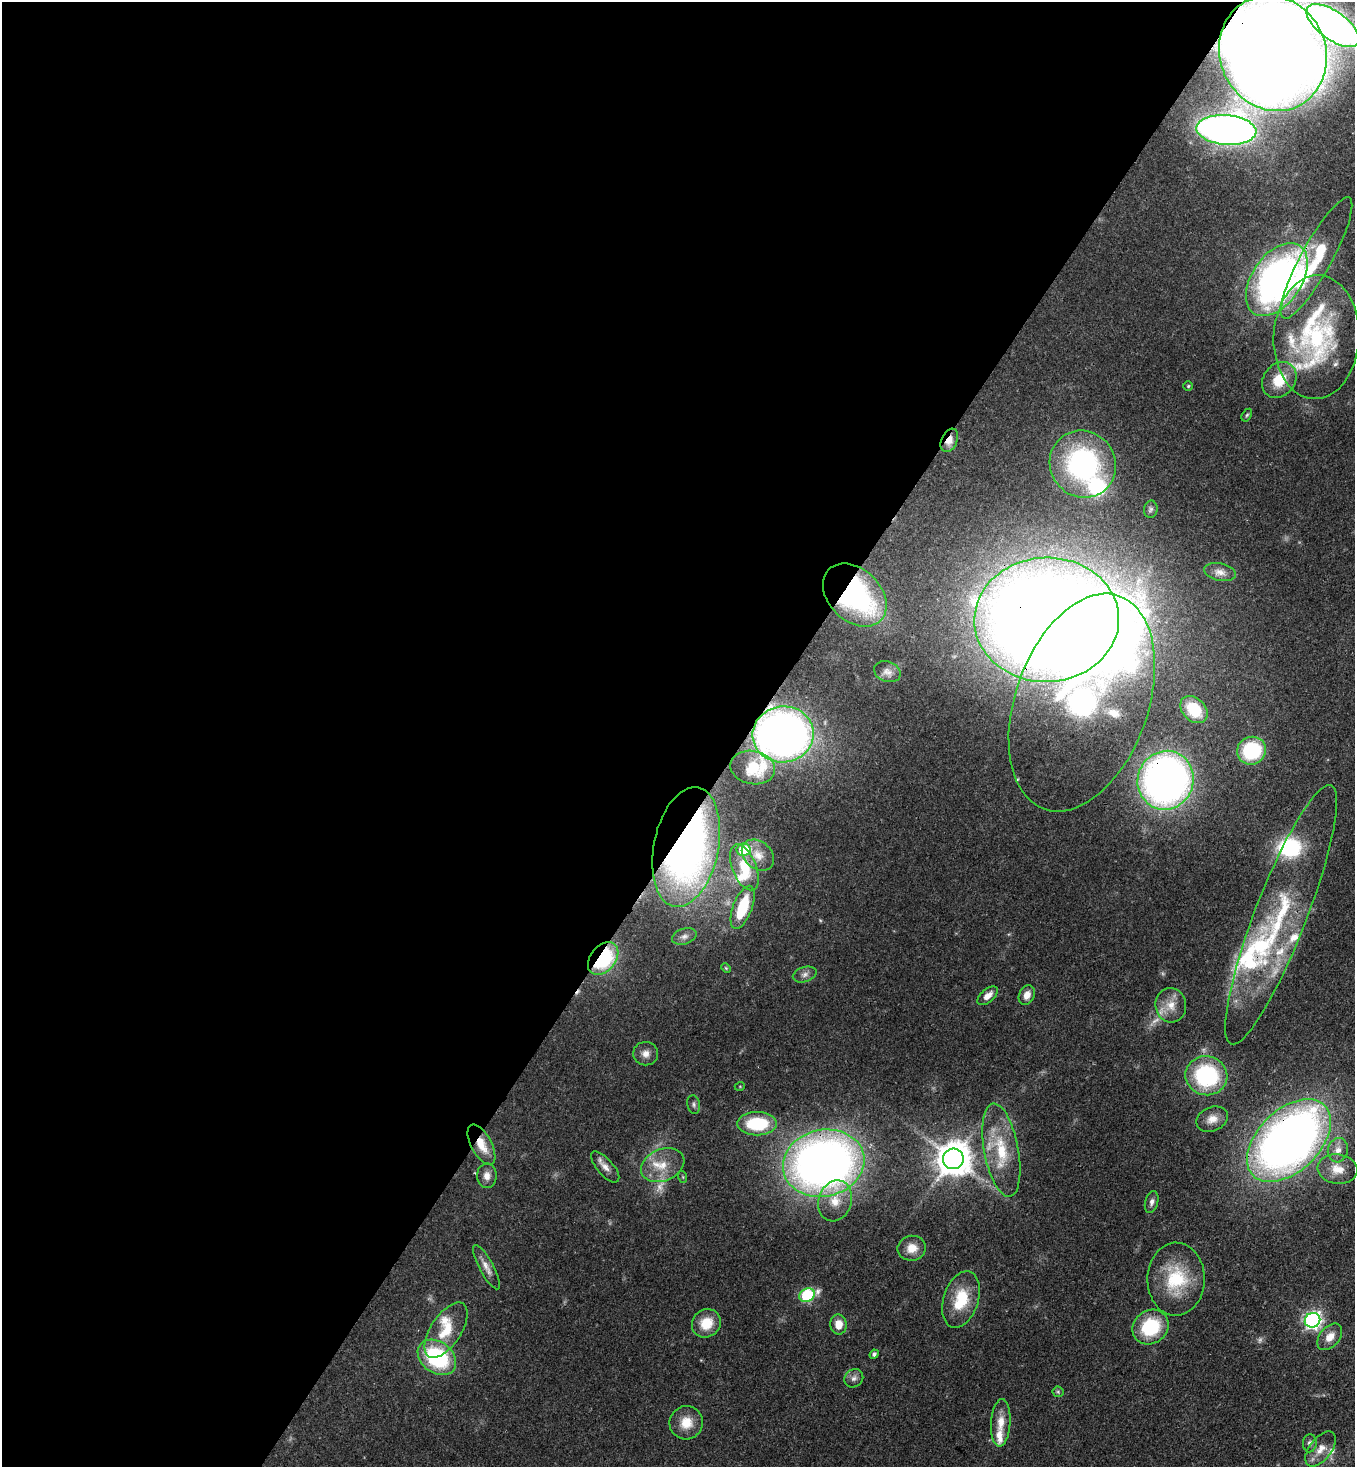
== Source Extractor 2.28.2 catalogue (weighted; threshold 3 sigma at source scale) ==
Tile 5 of 4 x 4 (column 1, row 2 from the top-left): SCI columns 371-1723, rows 3002-4466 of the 6011 x 5990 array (HDU 1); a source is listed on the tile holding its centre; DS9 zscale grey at full resolution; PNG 1357 x 1469 px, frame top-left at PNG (2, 2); each listed source drawn as its Kron ellipse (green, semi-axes under 4 px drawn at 4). Shown black and unused: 55% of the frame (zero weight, under 3 of 4 exposures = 7% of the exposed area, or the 3 px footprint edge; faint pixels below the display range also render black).
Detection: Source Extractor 2.28.2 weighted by HDU 2 'WHT'; one run over the whole footprint, this tile lists its part. Background 0.0745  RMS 0.0039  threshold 0.0174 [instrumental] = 3 sigma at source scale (4.5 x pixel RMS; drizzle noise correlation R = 1.50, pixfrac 1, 0.05/0.05 arcsec/px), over >= 5 px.
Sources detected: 96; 4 too faint to see at this stretch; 2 inside a brighter object's white glare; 1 cosmic-ray / hot-pixel residue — neither listed nor drawn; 16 inside a brighter listed object's ellipse — not listed separately; the other 73 listed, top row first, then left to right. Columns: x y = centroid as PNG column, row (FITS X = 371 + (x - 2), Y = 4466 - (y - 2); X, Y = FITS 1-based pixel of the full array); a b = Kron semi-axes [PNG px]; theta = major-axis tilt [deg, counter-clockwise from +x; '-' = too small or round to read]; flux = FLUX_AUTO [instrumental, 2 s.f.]
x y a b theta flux
1333 26 31 14 -36 200
1273 53 59 53 -65 1000
1226 130 30 15 -4 280
1316 258 69 15 61 26
1277 279 41 24 56 200
1316 337 62 43 87 68
1279 380 19 16 51 11
1188 386 5 4 - 0.52
1247 415 7 4 59 0.61
949 440 12 8 66 3.9
1083 464 34 32 -53 80
1151 509 9 6 80 1.1
1220 572 16 8 -12 2.9
855 595 36 26 -44 76
1047 620 72 62 2 1100
887 672 13 10 -21 2.3
1082 703 113 66 70 150
1194 710 16 11 -46 14
783 734 31 28 7 290
1251 751 15 13 26 31
753 767 22 16 -10 17
1166 780 30 28 68 230
686 847 61 32 78 230
743 850 7 6 - 17
758 855 18 13 -41 5.2
744 867 24 12 -68 11
743 907 23 9 69 19
1281 915 138 26 69 59
684 936 12 7 17 2
603 958 18 12 50 40
726 968 5 4 - 0.46
805 974 12 7 17 1.9
1027 995 10 7 66 3.1
988 996 12 6 41 3.1
1171 1005 17 15 -84 6.4
646 1054 12 11 - 3
1206 1076 21 19 -16 43
740 1086 5 3 - 0.33
694 1104 9 6 -80 1.1
1212 1119 16 12 22 4.2
757 1124 20 11 0 23
1289 1140 50 31 44 330
481 1145 22 10 -62 7.7
1001 1150 47 17 -79 20
1338 1150 12 10 77 3.3
953 1159 10 10 - 950
824 1163 41 33 12 330
663 1165 22 16 22 8.9
605 1167 19 8 -49 3.1
1338 1169 20 15 -7 6.8
487 1176 12 10 -89 2.9
683 1177 6 4 -72 0.45
835 1201 21 16 72 8
1152 1202 11 6 75 1.7
912 1248 14 12 11 4.9
486 1267 25 7 -62 3.1
1176 1279 36 28 89 24
807 1295 8 6 24 43
961 1299 29 17 72 15
1312 1320 8 7 - 140
706 1323 15 13 41 8.9
838 1324 10 8 -88 4.3
1150 1327 19 16 37 23
446 1330 31 15 56 12
1330 1337 15 10 49 4.6
874 1354 5 4 - 0.87
437 1357 21 15 -37 40
854 1378 10 8 38 1.8
1058 1392 5 5 - 0.61
686 1423 17 16 - 7.6
1001 1423 24 9 87 6.1
1310 1443 9 7 85 1.3
1321 1449 20 11 52 5
Overlapping masked pixels (flux is a lower limit): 13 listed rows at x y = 1273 53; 1316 258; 1277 279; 949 440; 855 595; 1047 620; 783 734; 1166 780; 686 847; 603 958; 1289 1140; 481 1145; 824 1163
Isophote crosses this tile's border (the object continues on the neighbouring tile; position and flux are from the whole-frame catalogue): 1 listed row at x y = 1333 26